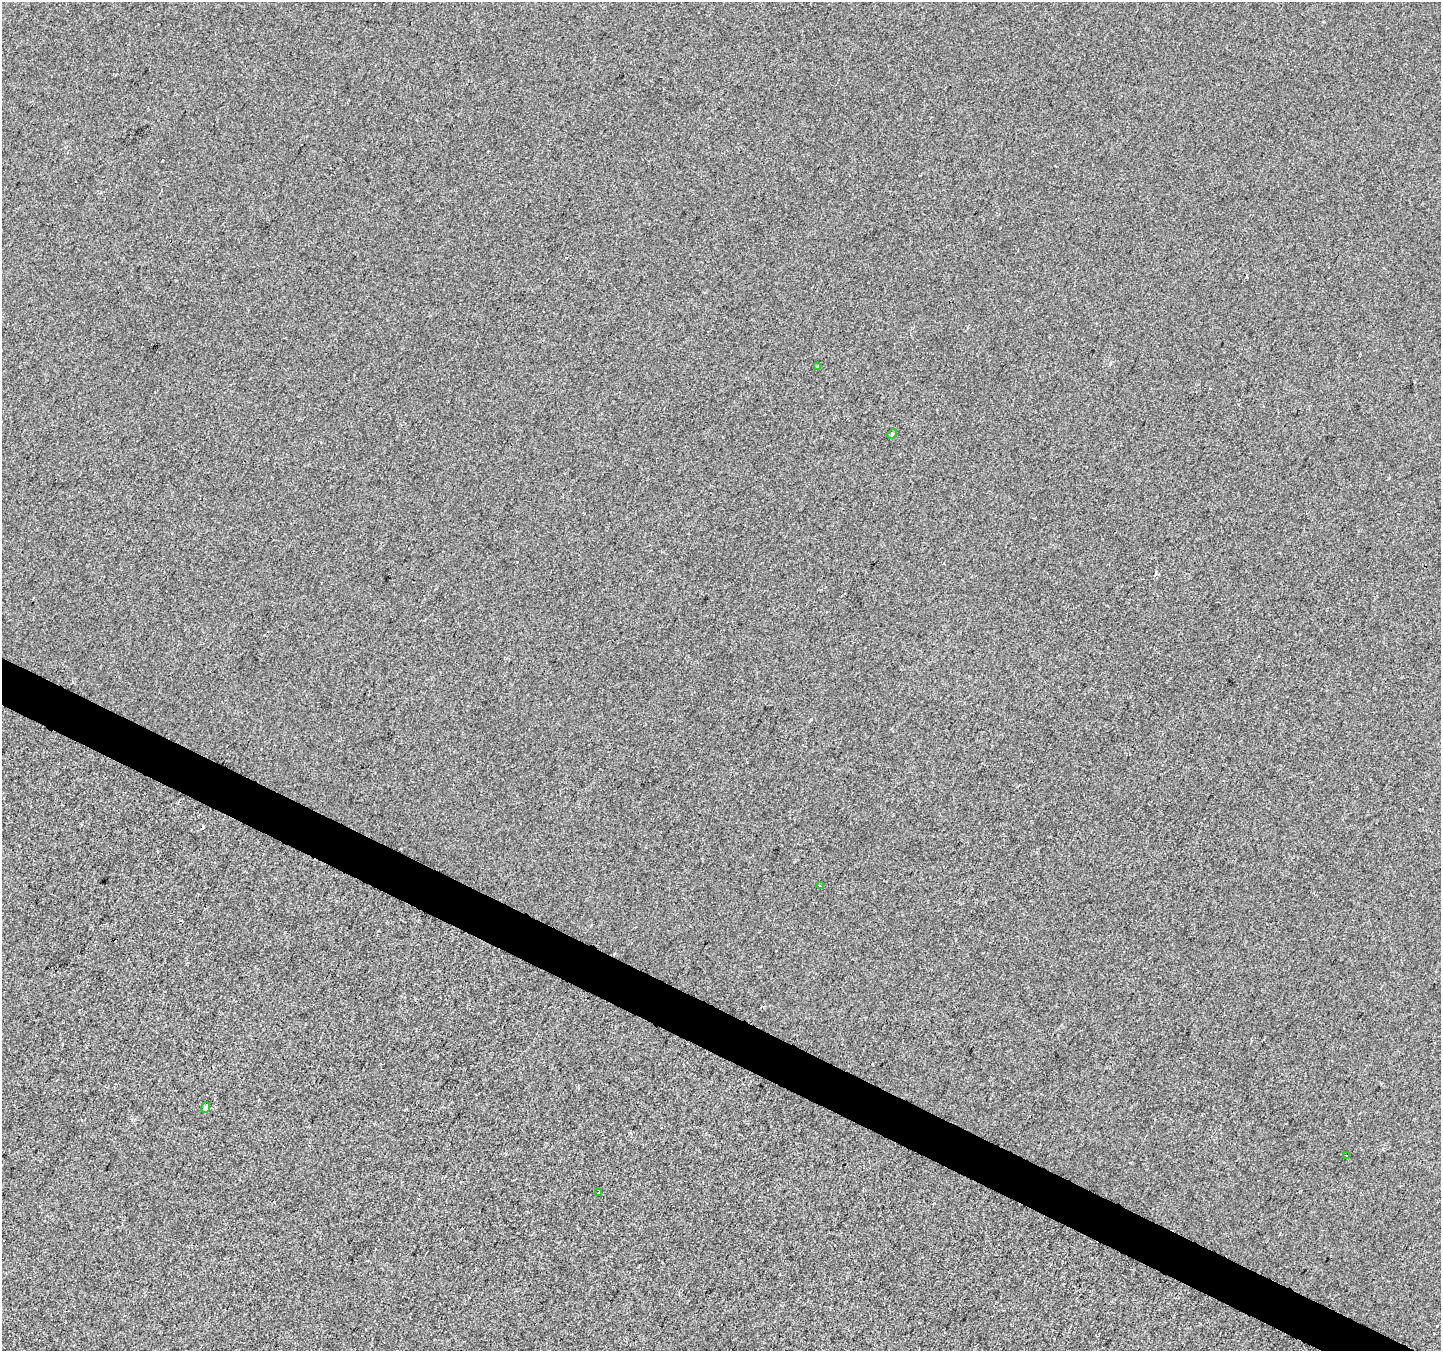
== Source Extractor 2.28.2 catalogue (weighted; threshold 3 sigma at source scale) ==
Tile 6 of 4 x 4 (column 2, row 2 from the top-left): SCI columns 1448-2886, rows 2964-4312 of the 5763 x 5861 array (HDU 1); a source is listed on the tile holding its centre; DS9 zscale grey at full resolution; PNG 1443 x 1353 px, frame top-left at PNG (2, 2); each listed source drawn as its Kron ellipse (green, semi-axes under 4 px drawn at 4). Shown black and unused: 3% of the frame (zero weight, under 2 of 3 exposures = <1% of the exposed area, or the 3 px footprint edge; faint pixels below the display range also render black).
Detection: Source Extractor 2.28.2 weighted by HDU 2 'WHT'; one run over the whole footprint, this tile lists its part. Background 0.00112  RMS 0.0057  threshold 0.0257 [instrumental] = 3 sigma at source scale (4.5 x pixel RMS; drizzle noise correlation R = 1.50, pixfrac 1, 0.0396/0.0396 arcsec/px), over >= 5 px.
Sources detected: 9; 3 cosmic-ray / hot-pixel residue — neither listed nor drawn; the other 6 listed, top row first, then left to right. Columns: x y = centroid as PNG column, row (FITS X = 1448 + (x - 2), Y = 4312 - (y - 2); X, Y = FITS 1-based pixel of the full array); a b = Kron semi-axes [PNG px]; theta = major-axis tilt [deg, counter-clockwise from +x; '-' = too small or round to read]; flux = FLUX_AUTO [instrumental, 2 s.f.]
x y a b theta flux
817 367 3 3 - 1.1
892 434 5 3 - 0.71
821 886 3 2 - 1.6
205 1108 5 4 - 1.5
1346 1156 3 2 - 0.55
599 1192 3 2 - 0.64